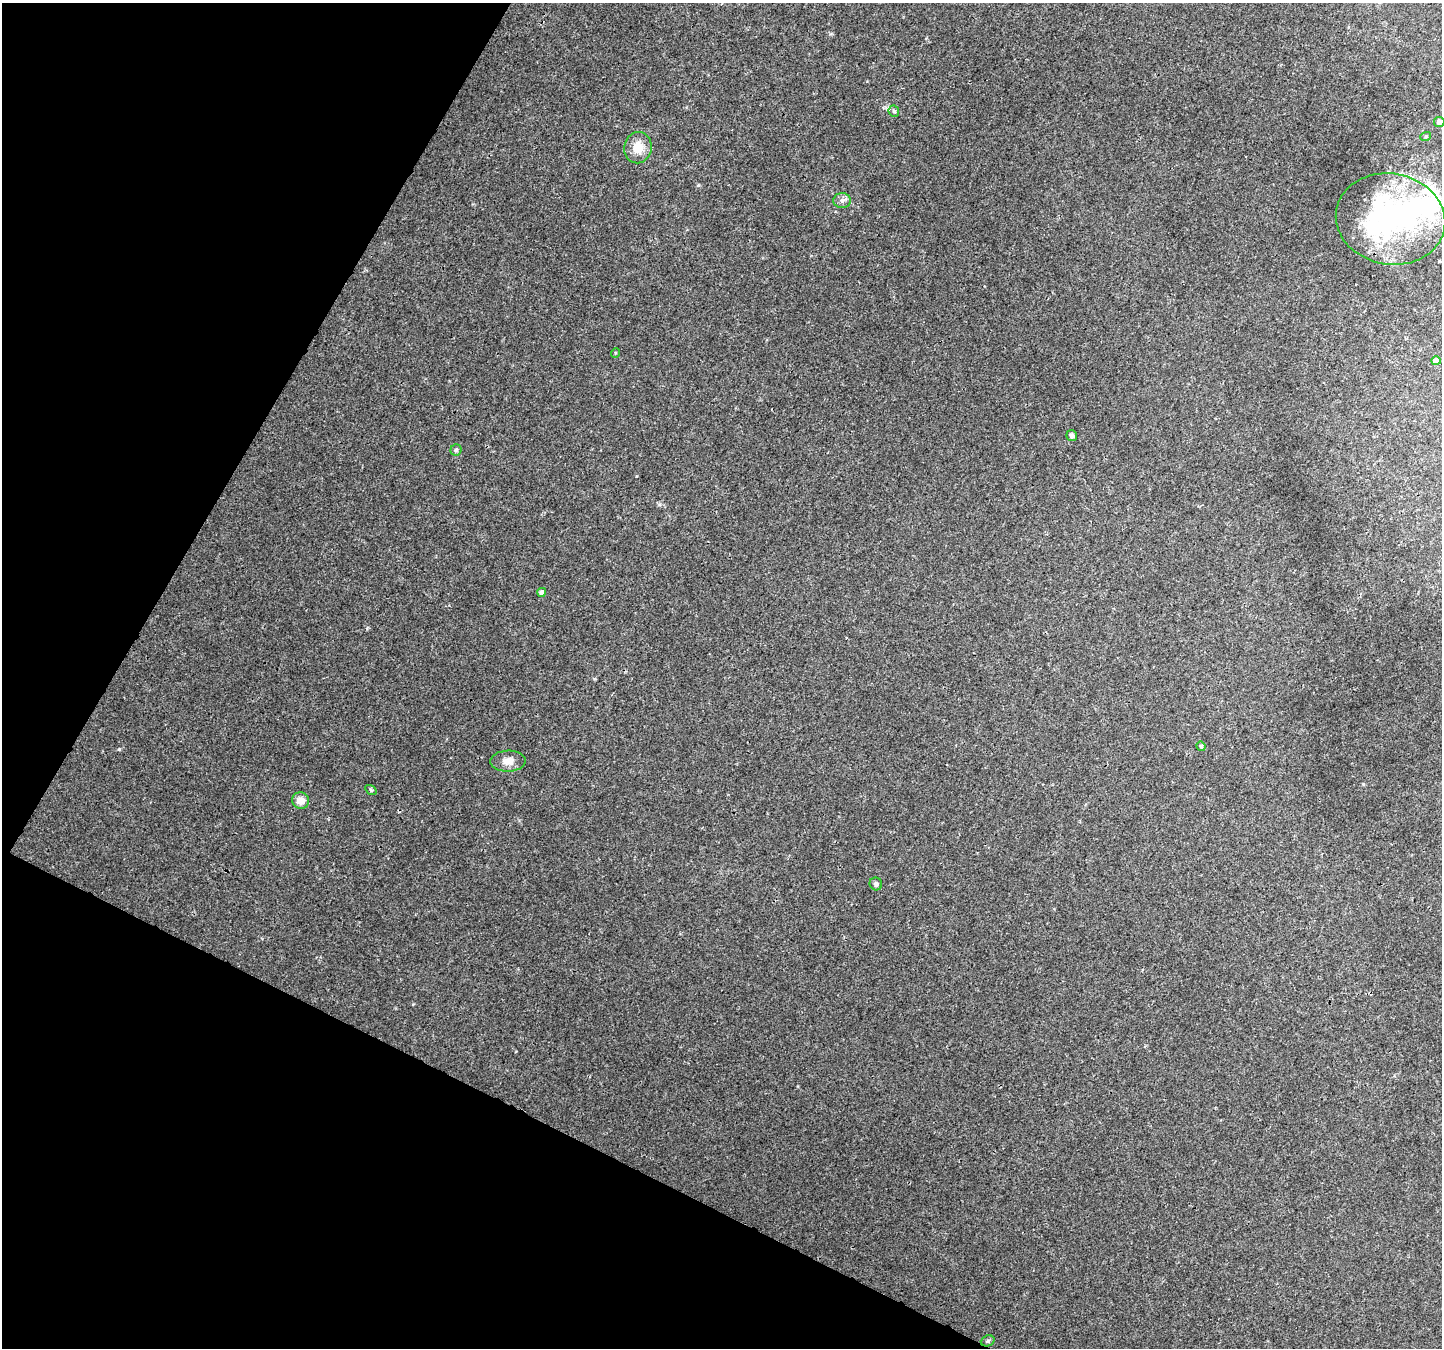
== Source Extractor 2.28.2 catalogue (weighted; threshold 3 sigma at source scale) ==
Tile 9 of 4 x 4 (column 1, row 3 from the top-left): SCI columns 33-1472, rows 1650-2995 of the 5819 x 5925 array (HDU 1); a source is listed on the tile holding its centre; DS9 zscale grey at full resolution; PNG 1444 x 1350 px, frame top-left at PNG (2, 3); each listed source drawn as its Kron ellipse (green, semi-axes under 4 px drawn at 4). Shown black and unused: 24% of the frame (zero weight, under 3 of 4 exposures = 4% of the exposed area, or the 3 px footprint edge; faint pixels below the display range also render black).
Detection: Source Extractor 2.28.2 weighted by HDU 2 'WHT'; one run over the whole footprint, this tile lists its part. Background 0.00256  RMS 0.0016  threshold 0.00734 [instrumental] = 3 sigma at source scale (4.5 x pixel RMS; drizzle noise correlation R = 1.50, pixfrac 1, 0.0396/0.0396 arcsec/px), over >= 5 px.
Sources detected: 21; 2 inside a brighter object's white glare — neither listed nor drawn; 2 inside a brighter listed object's ellipse — not listed separately; the other 17 listed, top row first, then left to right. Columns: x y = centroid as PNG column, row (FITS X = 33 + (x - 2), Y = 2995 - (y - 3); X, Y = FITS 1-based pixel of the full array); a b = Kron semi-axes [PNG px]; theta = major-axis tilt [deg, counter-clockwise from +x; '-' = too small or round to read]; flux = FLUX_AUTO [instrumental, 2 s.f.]
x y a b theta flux
894 111 6 5 - 0.34
1439 122 5 5 - 1
1426 136 5 3 - 0.17
638 148 16 13 80 2.5
842 200 8 7 - 0.7
1390 219 55 45 -11 37
615 353 5 3 - 0.15
1436 361 4 4 - 1.7
1072 435 5 5 - 0.46
456 450 5 5 - 0.26
542 592 4 4 - 0.84
1201 746 5 4 - 0.32
508 761 17 10 1 1.5
371 790 6 4 -34 0.22
301 800 8 8 - 1.6
876 884 6 6 - 0.48
988 1341 7 5 20 0.27
Isophote crosses this tile's border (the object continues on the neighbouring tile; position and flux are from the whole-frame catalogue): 1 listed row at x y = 1439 122
Unlisted compact peaks at least as high as the median listed source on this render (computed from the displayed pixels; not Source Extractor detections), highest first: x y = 119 749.